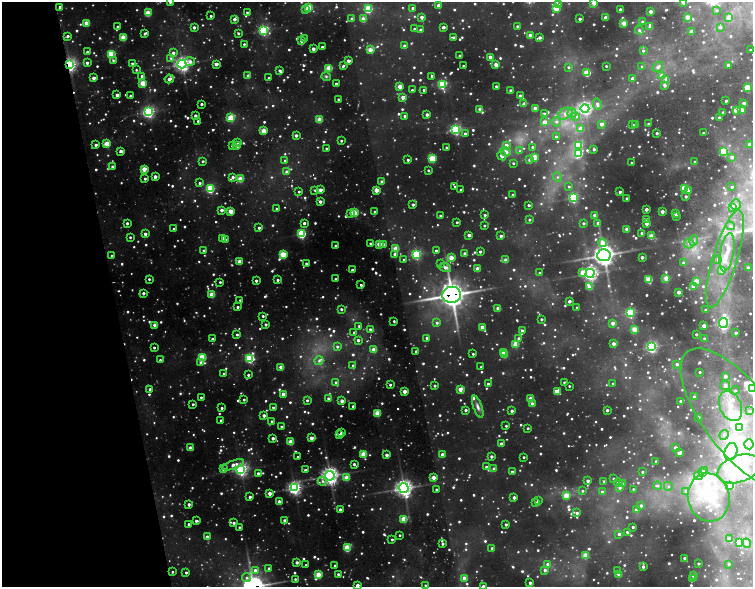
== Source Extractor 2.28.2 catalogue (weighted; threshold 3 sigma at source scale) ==
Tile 5 of 4 x 4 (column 1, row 2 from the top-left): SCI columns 1-1502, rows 2474-3643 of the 6567 x 5155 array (HDU 1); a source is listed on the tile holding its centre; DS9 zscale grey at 2 x 2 block average (1 PNG px = mean of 2 x 2 image px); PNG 755 x 589 px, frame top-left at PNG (2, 2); each listed source drawn as its Kron ellipse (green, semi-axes under 4 px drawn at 4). Shown black and unused: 15% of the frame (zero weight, under 2 of 5 exposures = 10% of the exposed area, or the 3 px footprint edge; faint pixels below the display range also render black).
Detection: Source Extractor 2.28.2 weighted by HDU 2 'WHT'; one run over the whole footprint, this tile lists its part. Background 0.152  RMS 0.029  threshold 0.129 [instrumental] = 3 sigma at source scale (4.5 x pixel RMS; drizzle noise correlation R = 1.50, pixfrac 1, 0.05/0.05 arcsec/px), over >= 5 px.
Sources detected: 1411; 65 too faint to see at this stretch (2 x 2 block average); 3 inside a brighter object's white glare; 4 cosmic-ray / hot-pixel residue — neither listed nor drawn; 4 coinciding with a brighter row at this scale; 22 inside a brighter listed object's ellipse — not listed separately; of the other 1313, all 500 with FLUX_AUTO >= 14.8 (the completeness limit of this list) listed and drawn (813 fainter detections not listed), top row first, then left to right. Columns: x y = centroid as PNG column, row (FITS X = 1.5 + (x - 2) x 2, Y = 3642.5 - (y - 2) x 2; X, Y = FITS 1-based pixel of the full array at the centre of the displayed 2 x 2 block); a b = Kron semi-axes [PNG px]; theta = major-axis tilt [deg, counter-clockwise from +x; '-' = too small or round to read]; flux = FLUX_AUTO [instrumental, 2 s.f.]
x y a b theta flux
170 2 2 2 - 26
594 3 2 2 - 160
684 3 3 2 - 89
438 5 2 2 - 65
558 5 3 3 - 31
60 7 4 2 - 32
309 8 3 3 - 320
412 8 2 2 - 22
556 8 3 3 - 200
368 9 3 3 - 600
306 10 3 3 - 45
620 10 2 2 - 61
717 10 2 2 - 16
247 12 2 2 - 17
651 12 2 2 - 63
148 13 3 3 - 230
211 16 2 2 - 18
422 17 3 2 - 56
606 17 2 2 - 100
688 17 3 2 - 110
729 18 3 3 - 94
234 19 2 2 - 46
352 19 2 2 - 47
363 19 3 3 - 190
580 19 2 2 - 33
642 22 3 3 - 21
86 23 2 2 - 170
624 23 3 2 - 160
517 26 2 2 - 21
118 27 2 2 - 35
194 27 2 2 - 39
443 27 3 2 - 37
650 27 4 2 - 63
720 27 4 3 - 22
414 29 3 3 - 26
263 30 4 3 - 1200
420 30 3 3 - 31
639 30 5 3 - 25
692 31 2 2 - 66
145 33 3 2 - 27
238 33 2 2 - 20
530 35 2 2 - 83
68 36 3 2 - 30
123 37 3 3 - 280
453 37 4 2 - 25
540 37 2 2 - 35
305 39 2 2 - 23
302 41 2 2 - 69
244 44 2 2 - 16
405 46 2 2 - 56
322 47 2 2 - 28
313 49 2 2 - 62
370 50 3 2 - 160
750 50 2 2 - 20
643 51 3 3 - 20
87 52 2 2 - 27
173 53 3 3 - 40
111 54 3 3 - 610
460 56 2 2 - 27
491 57 3 2 - 96
171 58 3 3 - 19
113 60 3 3 - 15
190 61 5 4 - 46
348 61 2 2 - 69
87 63 3 2 - 30
132 63 2 2 - 18
182 64 4 4 - 2900
216 64 2 2 - 70
70 65 3 3 - 2000
496 65 2 2 - 110
728 65 2 2 - 26
343 66 3 2 - 23
463 66 2 2 - 17
606 66 2 2 - 15
568 67 3 3 - 20
642 67 2 2 - 40
658 67 6 4 43 46
329 68 3 3 - 310
136 70 2 2 - 15
279 70 2 2 - 23
587 73 3 3 - 330
662 75 3 3 - 50
142 76 3 2 - 40
248 76 2 2 - 57
326 76 5 4 - 18
432 76 2 2 - 22
94 78 2 2 - 62
268 78 2 2 - 16
169 79 4 3 - 49
633 79 2 2 - 55
666 80 3 3 - 96
143 83 3 3 - 290
336 84 2 2 - 25
442 84 3 3 - 890
665 85 3 3 - 33
400 86 2 2 - 160
496 86 2 2 - 35
748 88 3 3 - 390
412 90 2 2 - 18
424 90 2 2 - 31
511 91 2 2 - 56
117 95 2 2 - 60
130 96 2 2 - 26
520 96 2 2 - 77
403 97 2 2 - 110
339 100 3 2 - 29
726 101 2 2 - 24
524 103 3 3 - 25
744 103 2 2 - 47
201 104 2 2 - 28
597 104 6 4 -77 40
535 108 2 2 - 120
585 108 4 4 - 2200
480 109 2 2 - 92
736 110 3 2 - 110
742 110 3 3 - 190
149 112 4 3 - 1700
723 112 2 2 - 30
572 113 5 4 - 27
427 114 2 2 - 49
545 114 4 3 - 21
565 114 7 5 30 53
195 116 2 2 - 39
404 116 2 2 - 22
576 116 4 4 - 28
231 118 3 3 - 340
719 118 2 2 - 45
319 120 2 2 - 190
198 121 2 2 - 20
545 122 3 2 - 120
556 122 5 4 - 24
601 124 2 2 - 68
649 124 2 2 - 22
633 125 2 2 - 16
636 125 2 2 - 34
581 128 2 2 - 130
456 129 4 3 - 1400
264 131 3 2 - 230
657 133 2 2 - 24
703 133 2 2 - 16
465 134 2 2 - 30
296 135 2 2 - 43
556 137 2 2 - 16
341 141 2 2 - 15
238 142 3 2 - 23
107 144 3 3 - 260
749 144 2 2 - 42
96 145 3 2 - 35
232 145 3 2 - 31
506 145 3 3 - 64
578 145 3 3 - 430
237 146 3 2 - 41
446 147 2 2 - 24
532 147 3 3 - 19
326 148 2 2 - 15
594 149 2 2 - 31
121 151 3 2 - 45
520 151 4 4 - 21
724 151 4 3 - 430
506 152 5 3 - 73
579 154 4 3 - 420
502 156 5 3 - 50
535 157 3 3 - 250
732 157 3 3 - 32
432 159 3 3 - 480
285 160 3 2 - 16
408 160 2 2 - 20
529 160 4 3 - 22
203 161 2 2 - 20
695 162 2 2 - 28
513 163 2 2 - 17
632 163 2 2 - 17
112 166 3 2 - 23
144 169 3 2 - 200
428 170 2 2 - 19
287 172 2 2 - 59
155 177 2 2 - 73
233 177 3 3 - 34
557 177 4 4 - 22
145 179 2 2 - 22
240 179 3 3 - 260
382 182 2 2 - 49
200 183 2 2 - 22
455 186 2 2 - 16
569 187 3 3 - 17
732 187 2 2 - 19
685 188 3 3 - 460
210 189 3 3 - 770
315 190 3 2 - 20
320 190 2 2 - 67
376 190 2 2 - 160
461 190 2 2 - 19
689 191 3 3 - 20
299 192 2 2 - 15
620 192 2 2 - 30
513 195 2 2 - 36
686 196 3 3 - 21
573 197 3 3 - 1200
627 198 2 2 - 28
320 202 2 2 - 48
413 205 2 2 - 28
529 205 3 2 - 20
736 205 5 5 - 20
733 208 3 3 - 83
276 209 2 2 - 17
646 209 2 2 - 58
222 210 2 2 - 54
231 211 3 2 - 200
662 211 2 2 - 59
375 212 2 2 - 26
350 213 3 3 - 21
354 213 3 3 - 360
675 213 2 2 - 17
485 215 2 2 - 18
595 215 2 2 - 66
440 216 2 2 - 15
676 216 2 2 - 26
646 219 2 2 - 17
529 220 2 2 - 17
457 222 2 2 - 18
127 223 2 2 - 26
304 223 2 2 - 36
583 223 2 2 - 26
598 223 3 2 - 59
646 223 2 2 - 64
484 226 2 2 - 16
730 226 4 3 - 22
259 228 2 2 - 26
174 229 2 2 - 41
627 229 2 2 - 100
642 233 2 2 - 32
145 234 2 2 - 45
302 234 3 3 - 900
469 235 2 2 - 53
501 236 2 2 - 39
651 236 3 2 - 220
130 237 2 2 - 17
223 238 2 2 - 38
225 240 2 2 - 16
694 241 5 4 - 21
371 243 2 2 - 25
602 243 4 3 - 130
379 244 3 2 - 180
384 244 3 2 - 32
689 244 5 5 - 25
335 245 2 2 - 17
396 249 3 3 - 240
204 250 3 2 - 23
436 251 2 2 - 18
480 252 2 2 - 24
727 252 19 6 80 100
464 253 3 2 - 23
283 254 3 3 - 420
395 254 3 2 - 40
416 254 3 3 - 1100
604 255 6 6 - 5400
112 256 2 2 - 31
642 257 2 2 - 47
451 258 3 3 - 210
718 259 4 4 - 23
725 259 50 12 73 320
404 260 2 2 - 16
506 260 2 2 - 120
239 261 3 2 - 150
306 263 2 2 - 24
441 263 2 2 - 18
683 263 2 2 - 21
445 267 6 4 -18 41
748 268 2 2 - 60
477 269 2 2 - 110
352 270 2 2 - 27
722 270 4 4 - 49
582 272 3 3 - 150
540 273 2 2 - 21
590 273 4 4 - 2600
666 278 3 3 - 160
149 279 2 2 - 18
335 279 2 2 - 16
649 279 3 3 - 290
277 280 3 2 - 21
256 281 2 2 - 28
696 281 3 3 - 190
220 282 2 2 - 19
361 285 2 2 - 23
693 286 3 2 - 100
589 287 3 2 - 160
679 292 2 2 - 79
143 293 2 2 - 34
212 294 3 2 - 190
452 295 9 8 - 9500
240 300 2 2 - 15
569 301 2 2 - 48
237 307 2 2 - 22
577 307 2 2 - 21
498 308 2 2 - 100
341 309 2 2 - 22
706 310 2 2 - 32
630 313 3 3 - 1000
263 316 2 2 - 18
541 319 2 2 - 21
394 321 2 2 - 16
437 323 3 3 - 25
613 323 2 2 - 81
723 323 5 4 - 1700
266 324 2 2 - 27
155 325 2 2 - 120
359 326 3 2 - 17
704 326 2 2 - 78
482 327 2 2 - 120
370 329 3 2 - 22
635 329 3 2 - 210
522 331 3 2 - 53
354 332 2 2 - 18
736 333 2 2 - 24
696 334 2 2 - 19
237 335 2 2 - 17
427 338 2 2 - 35
519 338 3 3 - 31
704 338 2 2 - 16
212 339 3 2 - 18
358 340 3 2 - 38
516 344 3 3 - 260
614 344 3 2 - 63
154 347 2 2 - 19
337 347 3 2 - 21
651 347 4 3 - 1600
374 350 2 2 - 160
416 351 2 2 - 24
504 352 3 2 - 120
473 354 2 2 - 17
505 355 3 2 - 130
202 357 3 3 - 570
250 358 3 3 - 920
160 360 2 2 - 16
319 361 4 4 - 23
200 362 4 3 - 19
677 364 3 3 - 26
353 365 2 2 - 16
281 367 2 2 - 160
481 367 2 2 - 19
700 372 2 2 - 16
224 374 2 2 - 24
248 375 2 2 - 23
725 376 3 3 - 36
336 382 3 2 - 18
564 383 2 2 - 38
488 384 3 2 - 22
613 384 2 2 - 15
390 385 3 2 - 19
725 385 5 4 - 46
435 386 2 2 - 21
569 386 2 2 - 15
752 388 4 4 - 2200
150 389 2 2 - 24
460 389 3 2 - 120
735 390 5 4 - 15
404 391 2 2 - 97
557 392 3 3 - 130
283 394 2 2 - 110
201 397 2 2 - 18
694 397 2 2 - 33
328 398 3 2 - 25
531 399 3 2 - 200
244 400 2 2 - 16
307 400 3 3 - 19
342 401 2 2 - 71
681 401 2 2 - 37
193 404 2 2 - 21
532 404 3 2 - 53
353 406 2 2 - 27
731 406 16 11 -66 150
273 407 2 2 - 17
478 407 11 4 -71 40
222 408 2 2 - 21
466 410 2 2 - 28
607 410 2 2 - 35
512 411 2 2 - 31
749 411 2 2 - 22
377 413 3 3 - 280
264 415 2 2 - 46
698 417 2 2 - 16
740 419 85 34 -52 1000
221 420 2 2 - 15
272 421 3 2 - 15
281 426 2 2 - 16
506 426 2 2 - 15
528 428 2 2 - 17
740 428 4 3 - 220
341 433 2 2 - 19
339 435 2 2 - 34
724 435 5 4 - 20
273 438 2 2 - 44
311 438 2 2 - 84
291 442 3 2 - 220
501 444 2 2 - 55
749 444 5 4 - 28
190 448 2 2 - 100
675 448 2 2 - 38
731 452 9 6 73 1500
680 453 3 3 - 38
363 454 3 2 - 250
442 454 2 2 - 61
386 455 3 2 - 47
491 456 2 2 - 34
297 457 2 2 - 19
523 457 2 2 - 17
656 461 2 2 - 20
354 464 2 2 - 31
233 465 11 4 20 61
486 467 2 2 - 27
223 469 3 2 - 66
241 469 4 4 - 2100
494 469 3 2 - 51
739 469 22 13 20 230
305 470 3 2 - 17
704 470 3 3 - 52
512 472 3 2 - 32
642 472 2 2 - 15
258 473 2 2 - 29
702 473 4 3 - 22
330 476 5 5 - 3500
699 476 4 4 - 36
433 477 2 2 - 140
347 478 3 3 - 200
613 479 2 2 - 16
322 481 5 4 - 31
588 481 2 2 - 43
604 481 2 2 - 18
618 483 4 3 - 15
622 484 3 3 - 35
729 485 3 3 - 57
658 486 4 4 - 19
668 486 4 4 - 18
294 488 4 4 - 2000
404 488 5 5 - 3500
620 488 4 4 - 25
436 489 2 2 - 24
633 489 4 3 - 15
582 491 3 3 - 17
686 491 3 3 - 31
602 492 3 3 - 38
270 493 2 2 - 75
566 496 3 3 - 240
250 497 2 2 - 34
514 497 2 2 - 44
709 497 24 21 -77 400
538 501 3 2 - 23
279 502 3 2 - 68
536 503 3 2 - 27
189 504 2 2 - 33
641 505 3 3 - 29
340 510 2 2 - 49
637 510 4 3 - 57
577 513 2 2 - 29
404 519 4 3 - 200
285 520 2 2 - 46
196 521 2 2 - 23
234 523 2 2 - 25
188 524 2 2 - 16
506 524 2 2 - 28
239 527 2 2 - 17
633 527 2 2 - 30
627 532 4 2 - 21
619 534 3 3 - 28
400 535 2 2 - 15
207 537 2 2 - 82
729 538 4 3 - 39
392 539 2 2 - 19
739 543 3 3 - 240
746 543 5 4 - 23
442 544 2 2 - 25
347 548 3 3 - 400
492 548 2 2 - 21
585 555 3 3 - 240
684 558 2 2 - 31
297 562 2 2 - 34
698 563 2 2 - 21
547 564 3 3 - 36
729 564 2 2 - 21
306 565 2 2 - 18
335 566 2 2 - 18
643 567 3 2 - 33
269 568 2 2 - 23
255 570 3 3 - 41
545 570 3 3 - 36
617 571 3 3 - 15
172 572 2 2 - 16
186 572 2 2 - 19
338 574 2 2 - 23
619 574 2 2 - 140
318 575 3 2 - 250
693 575 2 2 - 59
247 578 4 4 - 28
464 578 3 2 - 120
295 579 2 2 - 18
693 579 3 2 - 48
530 583 2 2 - 38
357 585 2 2 - 58
425 585 2 2 - 16
483 586 2 2 - 58
Overlapping masked pixels (flux is a lower limit): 2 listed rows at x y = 70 65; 452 295
Isophote crosses this tile's border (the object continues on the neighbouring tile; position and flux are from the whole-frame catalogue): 6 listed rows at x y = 170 2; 594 3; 684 3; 752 388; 357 585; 483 586